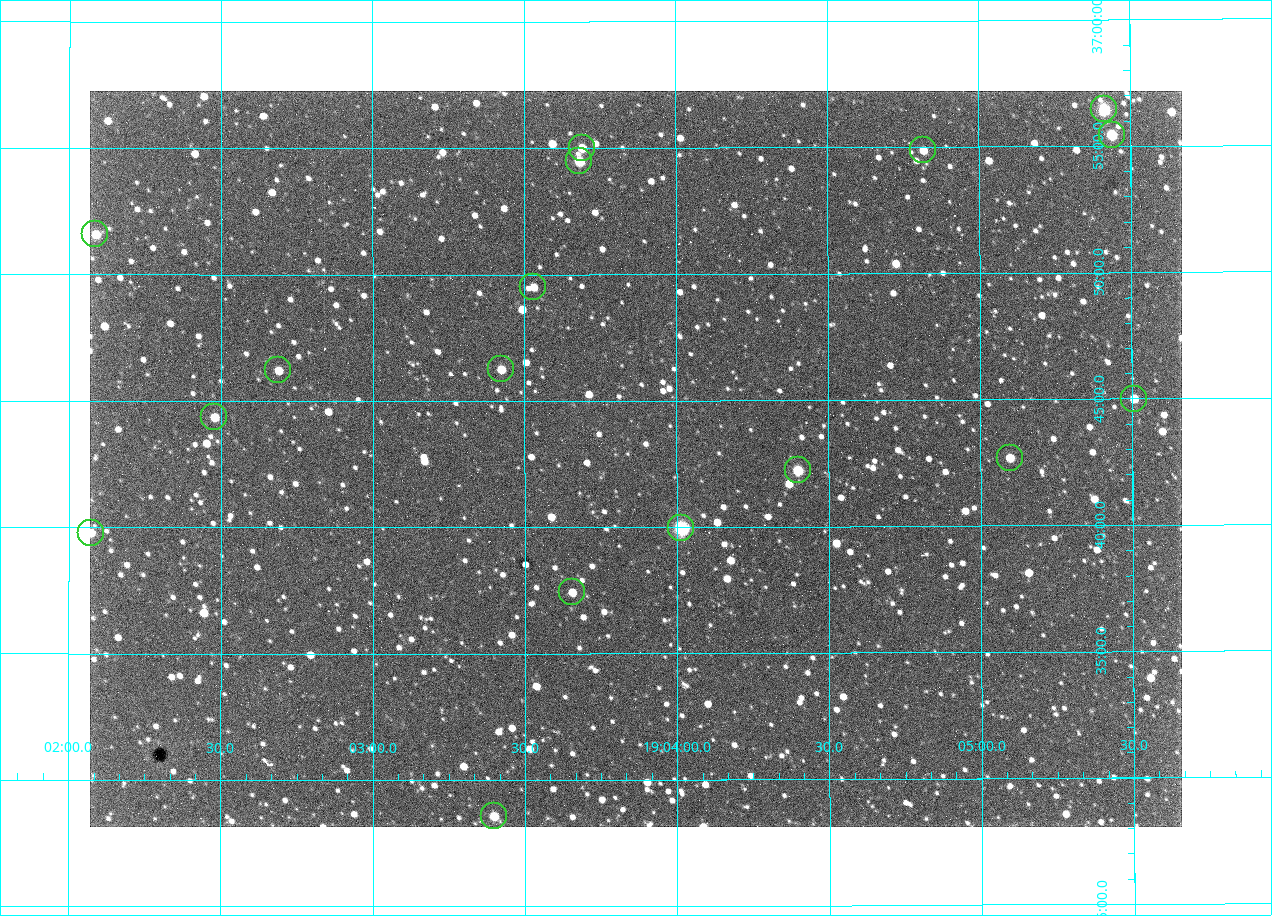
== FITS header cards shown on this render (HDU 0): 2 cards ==
NAXIS1  =                 1092 /fastest changing axis
NAXIS2  =                  736 /next to fastest changing axis

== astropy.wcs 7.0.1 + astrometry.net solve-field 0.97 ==
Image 1092 x 736 px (HDU 0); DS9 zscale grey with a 90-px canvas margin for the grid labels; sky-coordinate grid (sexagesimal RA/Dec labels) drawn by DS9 from the SOLVED WCS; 17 Tycho-2 reference stars matched to detected sources circled (green)
Header WCS: none
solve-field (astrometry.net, Tycho-2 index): SOLVED blind (the file carries no WCS)
Solved WCS: RA---TAN-SIP/DEC--TAN-SIP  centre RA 19:03:52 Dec +36:43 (285.97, +36.71 deg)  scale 2.37 arcsec/px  FOV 43.2' x 29.1'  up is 0 deg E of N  parity flipped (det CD > 0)
(file carries no celestial WCS; the grid is the blind solution)
Tycho-2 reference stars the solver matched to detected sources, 17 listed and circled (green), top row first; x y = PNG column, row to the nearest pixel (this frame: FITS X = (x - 90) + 1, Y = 736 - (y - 91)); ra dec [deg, ICRS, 3 dp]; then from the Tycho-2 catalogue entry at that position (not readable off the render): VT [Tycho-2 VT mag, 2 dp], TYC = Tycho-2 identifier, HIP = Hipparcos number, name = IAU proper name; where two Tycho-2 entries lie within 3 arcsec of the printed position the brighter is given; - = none
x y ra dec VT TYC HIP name
1104 109 286.353 +36.941 8.32 2652-644-1 93748 -
1112 135 286.360 +36.924 9.83 2652-14-1 - -
582 148 285.922 +36.917 10.48 2652-1249-1 - -
923 150 286.204 +36.915 10.94 2652-350-1 - -
579 161 285.920 +36.908 9.57 2652-218-1 - -
95 234 285.522 +36.860 10.88 2651-1921-1 - -
533 287 285.882 +36.825 10.95 2652-329-1 - -
501 369 285.856 +36.771 11.11 2652-1253-1 - -
278 370 285.672 +36.770 11.14 2651-2527-1 - -
1134 399 286.377 +36.750 10.72 2652-110-1 - -
214 417 285.620 +36.739 11.03 2651-1906-1 - -
1010 458 286.274 +36.711 10.88 2652-1070-1 - -
798 470 286.100 +36.704 10.14 2652-1649-1 - -
681 528 286.004 +36.666 8.52 2652-1368-1 - -
91 533 285.518 +36.663 10.71 2651-2245-1 - -
572 592 285.914 +36.624 11.11 2652-845-1 - -
494 816 285.849 +36.476 10.21 2652-1424-1 - -